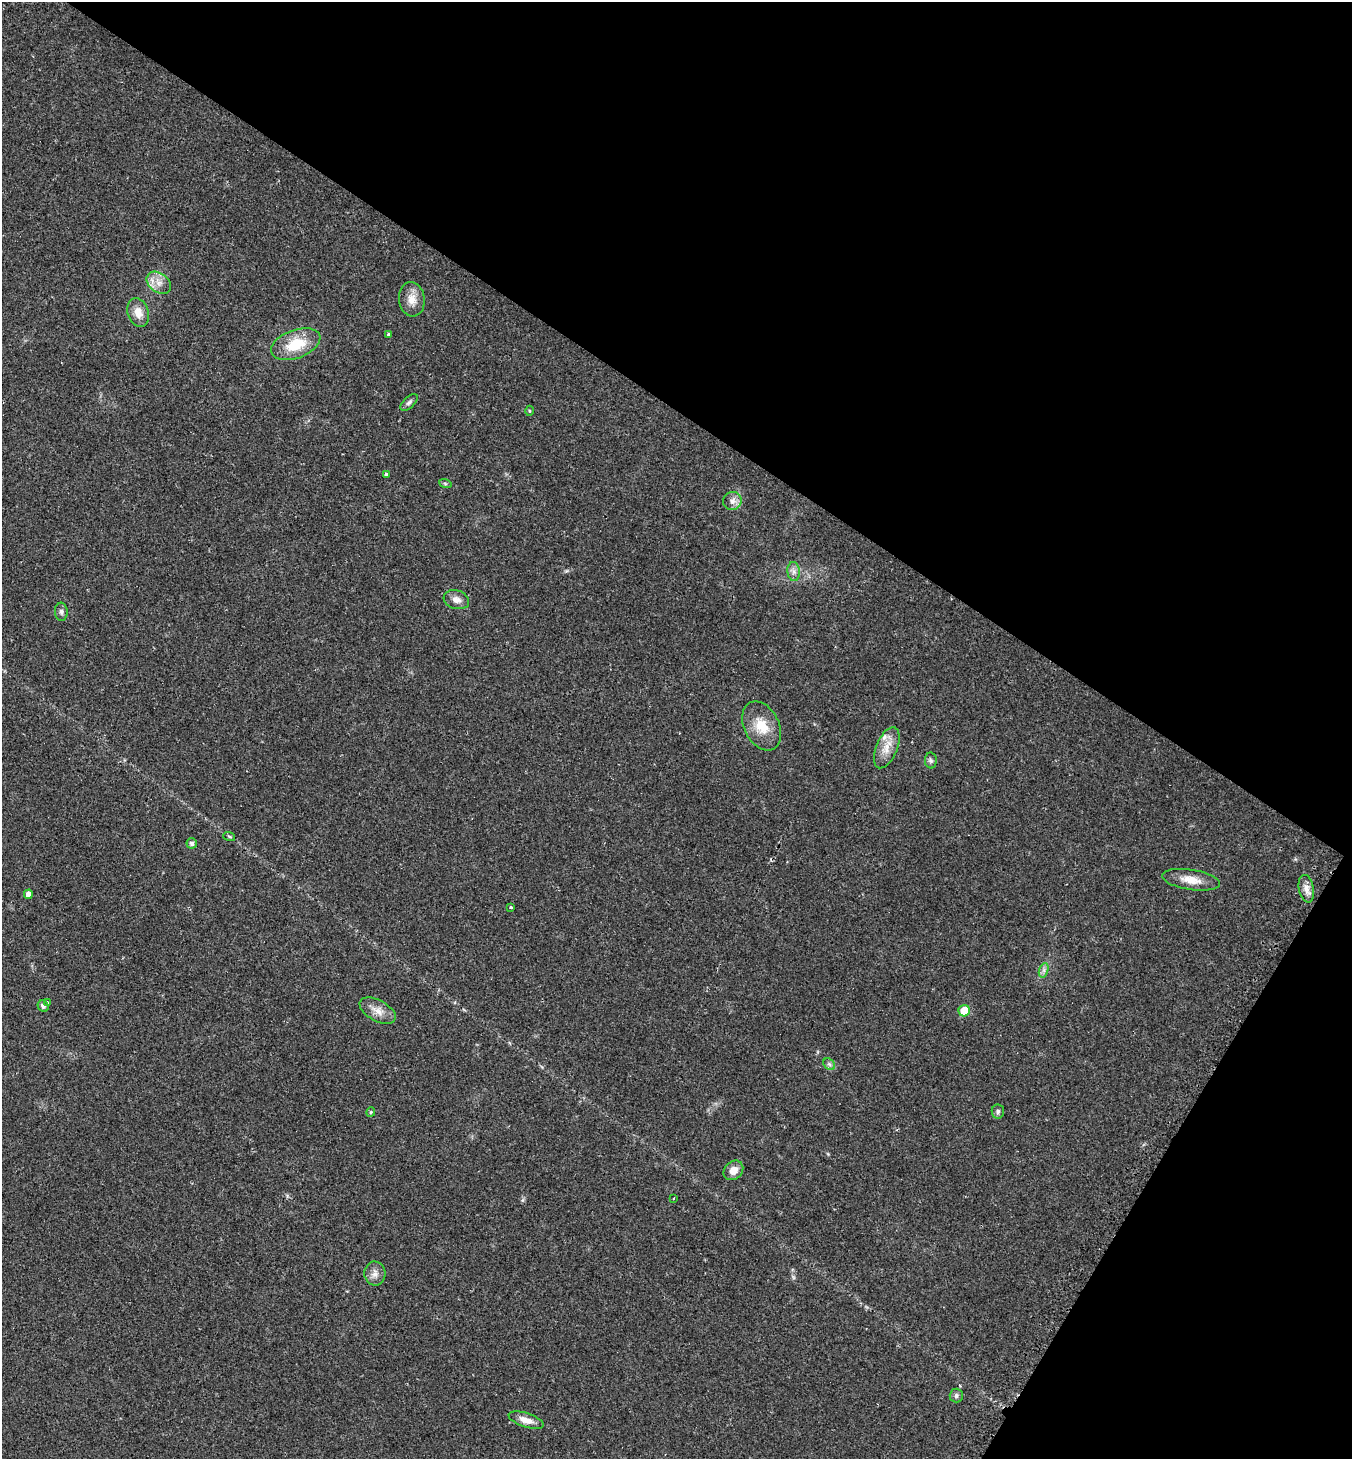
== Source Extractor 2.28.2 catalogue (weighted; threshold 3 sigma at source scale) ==
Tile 8 of 4 x 4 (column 4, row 2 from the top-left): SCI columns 4360-5709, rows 2935-4391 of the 5936 x 5931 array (HDU 1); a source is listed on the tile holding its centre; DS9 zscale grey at full resolution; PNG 1354 x 1461 px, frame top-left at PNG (2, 2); each listed source drawn as its Kron ellipse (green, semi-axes under 4 px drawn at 4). Shown black and unused: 34% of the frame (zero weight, under 2 of 3 exposures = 2% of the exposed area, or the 3 px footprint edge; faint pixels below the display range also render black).
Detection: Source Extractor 2.28.2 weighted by HDU 2 'WHT'; one run over the whole footprint, this tile lists its part. Background 0.0302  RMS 0.0045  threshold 0.0204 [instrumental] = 3 sigma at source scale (4.5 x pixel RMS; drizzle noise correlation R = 1.50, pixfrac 1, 0.05/0.05 arcsec/px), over >= 5 px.
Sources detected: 36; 1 inside a brighter listed object's ellipse — not listed separately; the other 35 listed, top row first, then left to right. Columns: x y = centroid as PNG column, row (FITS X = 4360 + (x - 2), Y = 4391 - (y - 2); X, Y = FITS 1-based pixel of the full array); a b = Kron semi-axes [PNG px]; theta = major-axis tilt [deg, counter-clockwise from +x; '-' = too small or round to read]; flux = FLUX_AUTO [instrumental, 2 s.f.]
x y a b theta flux
159 283 13 9 -36 4.1
412 299 17 13 -83 5.4
138 312 15 10 -71 5.2
388 334 3 3 - 2.7
296 344 26 14 20 14
409 402 10 5 43 1.2
529 411 5 3 - 0.48
386 474 3 3 - 0.85
445 483 6 4 -20 0.63
732 501 9 9 - 2.8
794 572 9 6 -84 2
456 600 13 9 -18 3
61 612 9 6 -88 1.3
762 726 26 17 -63 11
887 748 22 10 67 6
931 760 8 6 -87 1.1
229 836 6 4 -19 0.58
192 843 5 5 - 1.6
1191 880 29 10 -9 6.7
1306 889 14 7 -79 3.1
28 894 5 4 - 2.5
510 907 3 3 - 1.9
1044 970 7 4 72 1.2
47 1002 3 3 - 0.75
43 1006 6 5 - 1.3
378 1011 20 10 -28 4.8
964 1011 6 5 - 9.6
829 1064 7 5 -44 1
998 1111 7 6 - 1.1
371 1112 5 4 - 0.56
733 1170 11 8 44 4
673 1198 3 3 - 0.89
375 1273 12 10 -86 3
956 1396 7 6 - 1.2
526 1420 18 7 -18 4